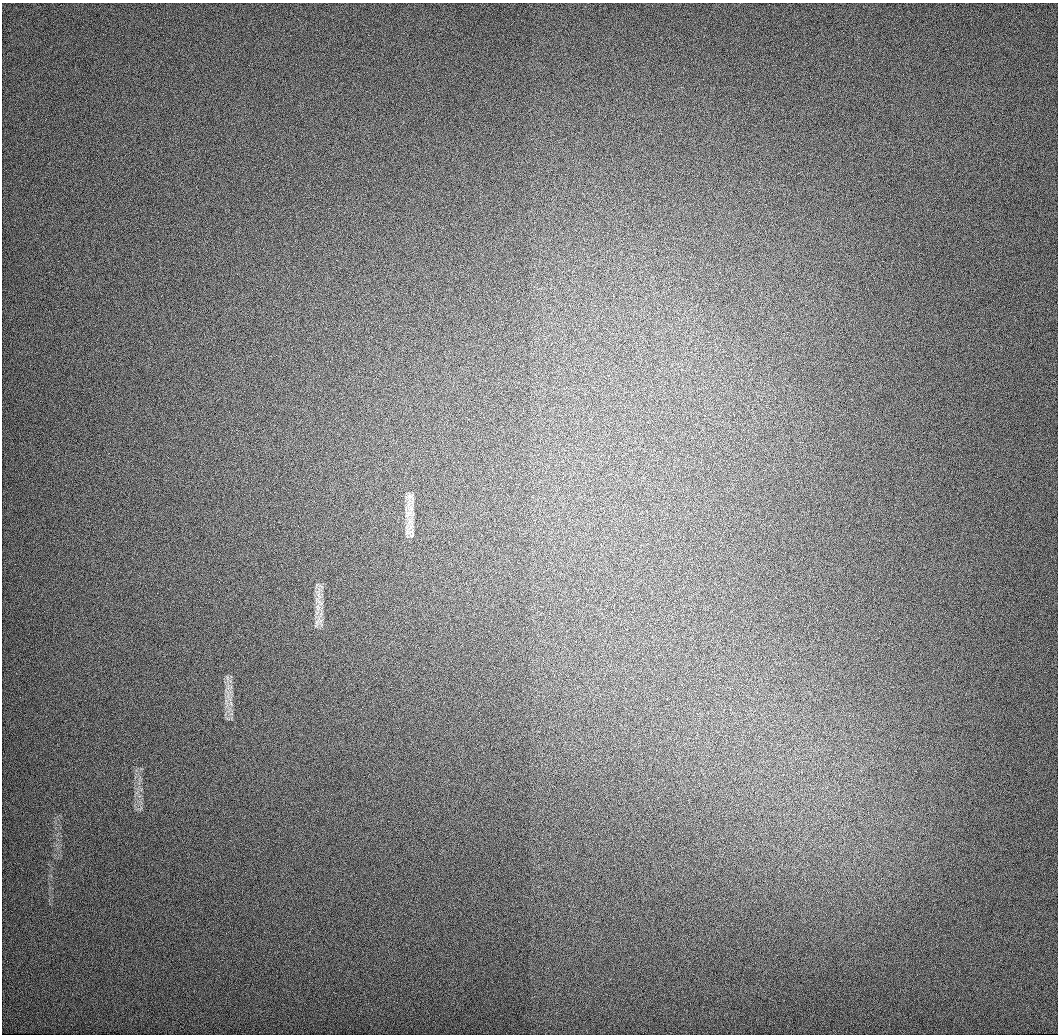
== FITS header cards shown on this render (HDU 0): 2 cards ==
NAXIS1  =                 1056 / Length of Axis 1 (Serial)
NAXIS2  =                 1032 / Length of Axis 2 (Parallel)

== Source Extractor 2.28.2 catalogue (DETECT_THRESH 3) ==
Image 1056 x 1032 px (HDU 0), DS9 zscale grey, 1 PNG px = 1 image px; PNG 1060 x 1036 px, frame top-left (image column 1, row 1032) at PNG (2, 3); no overlay
Background 509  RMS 3.5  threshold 10.5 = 3 sigma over >= 5 px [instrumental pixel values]
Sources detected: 5; all 5 listed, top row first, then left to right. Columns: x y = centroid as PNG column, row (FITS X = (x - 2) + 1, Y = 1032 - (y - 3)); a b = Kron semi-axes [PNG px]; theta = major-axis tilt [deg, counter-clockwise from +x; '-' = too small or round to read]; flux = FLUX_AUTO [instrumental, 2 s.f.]
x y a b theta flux
409 496 14 6 24 1000
408 514 17 8 30 1600
410 527 22 5 51 1300
411 533 15 11 -40 1400
318 608 13 8 -80 1700